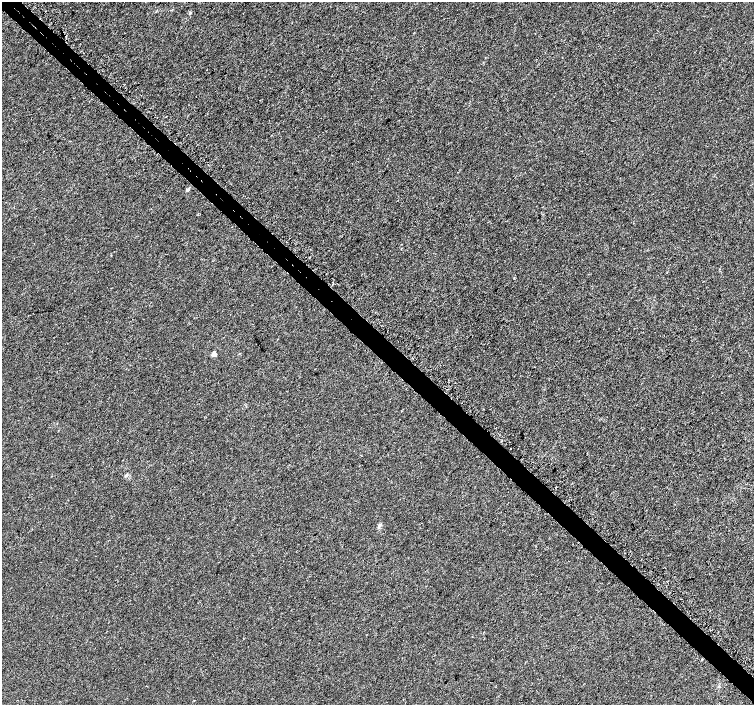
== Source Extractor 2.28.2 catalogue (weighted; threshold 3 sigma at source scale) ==
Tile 6 of 4 x 4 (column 2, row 2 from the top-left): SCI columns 1536-3039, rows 3008-4412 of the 6096 x 6087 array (HDU 1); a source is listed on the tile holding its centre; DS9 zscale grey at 2 x 2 block average (1 PNG px = mean of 2 x 2 image px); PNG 756 x 707 px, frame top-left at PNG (2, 2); no overlay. Shown black and unused: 4% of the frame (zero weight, under 3 of 5 exposures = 3% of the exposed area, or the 3 px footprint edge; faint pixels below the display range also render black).
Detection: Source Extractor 2.28.2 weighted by HDU 2 'WHT'; one run over the whole footprint, this tile lists its part. Background 3.81e-05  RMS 0.0014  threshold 0.00625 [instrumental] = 3 sigma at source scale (4.5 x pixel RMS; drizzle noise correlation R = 1.50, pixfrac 1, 0.0396/0.0396 arcsec/px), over >= 5 px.
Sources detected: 6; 1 cosmic-ray / hot-pixel residue — not listed; the other 5 listed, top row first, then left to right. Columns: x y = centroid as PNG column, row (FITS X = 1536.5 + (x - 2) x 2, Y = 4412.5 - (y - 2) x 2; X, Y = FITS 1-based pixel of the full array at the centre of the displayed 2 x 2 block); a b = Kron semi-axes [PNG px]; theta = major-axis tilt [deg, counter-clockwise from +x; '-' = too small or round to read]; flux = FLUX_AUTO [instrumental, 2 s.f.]
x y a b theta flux
190 13 3 2 - 0.21
188 189 5 3 - 0.55
214 354 2 2 - 4.5
126 475 5 3 - 0.38
380 525 5 4 - 0.55